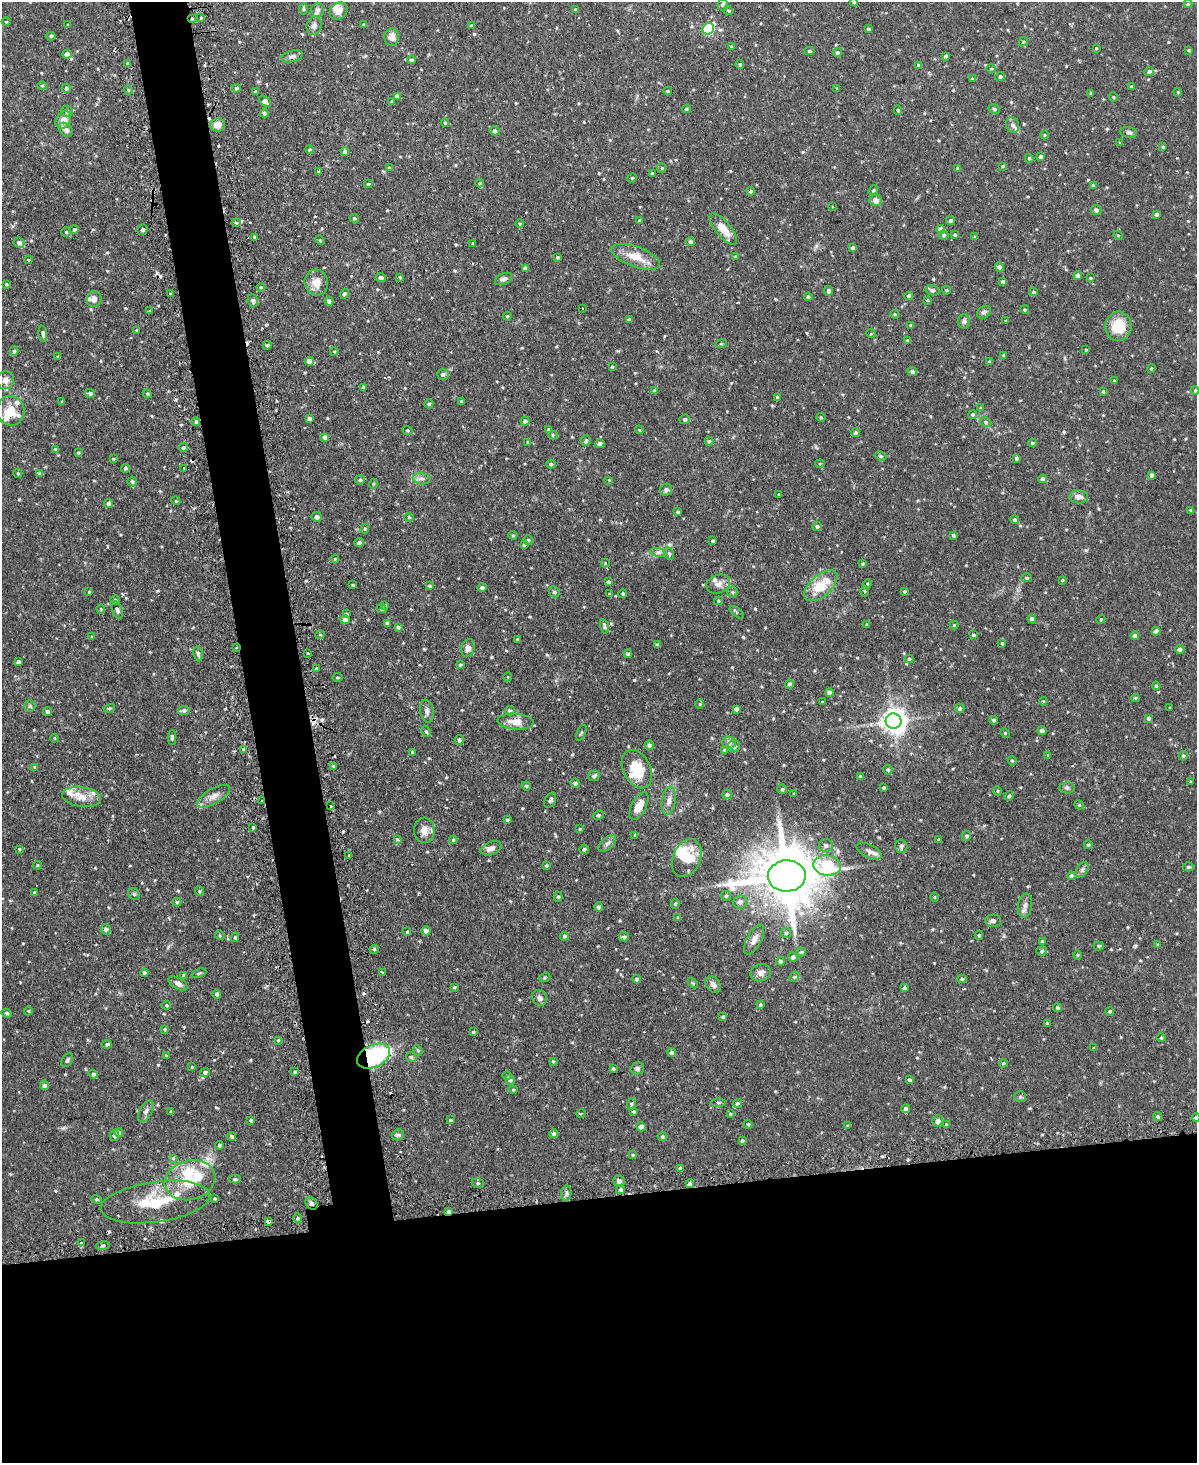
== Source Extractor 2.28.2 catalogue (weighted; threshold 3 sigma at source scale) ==
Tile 11 of 4 x 3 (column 3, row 3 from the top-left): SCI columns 2420-3614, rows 157-1617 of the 4838 x 4810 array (HDU 1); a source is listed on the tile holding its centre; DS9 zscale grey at full resolution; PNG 1199 x 1465 px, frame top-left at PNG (2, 2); each listed source drawn as its Kron ellipse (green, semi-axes under 4 px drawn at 4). Shown black and unused: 22% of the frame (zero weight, under 2 of 3 exposures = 4% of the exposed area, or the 3 px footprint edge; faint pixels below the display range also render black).
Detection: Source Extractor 2.28.2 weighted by HDU 2 'WHT'; one run over the whole footprint, this tile lists its part. Background 0.0943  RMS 0.0055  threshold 0.0249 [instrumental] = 3 sigma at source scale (4.5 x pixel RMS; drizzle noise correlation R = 1.50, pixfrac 1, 0.05/0.05 arcsec/px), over >= 5 px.
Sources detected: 583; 3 inside a brighter object's white glare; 14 cosmic-ray / hot-pixel residue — neither listed nor drawn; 16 inside a brighter listed object's ellipse — not listed separately; of the other 550, all 500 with FLUX_AUTO >= 0.484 (the completeness limit of this list) listed and drawn (50 fainter detections not listed), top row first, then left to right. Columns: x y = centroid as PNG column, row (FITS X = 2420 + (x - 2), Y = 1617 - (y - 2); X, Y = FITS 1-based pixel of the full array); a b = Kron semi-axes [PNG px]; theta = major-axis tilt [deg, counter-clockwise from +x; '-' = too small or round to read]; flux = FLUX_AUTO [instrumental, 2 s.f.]
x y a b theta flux
854 2 4 3 - 0.76
1188 4 4 4 - 0.51
722 5 6 5 - 1
304 9 6 4 89 0.67
576 9 3 3 - 1
318 10 7 6 - 1.7
339 11 9 8 - 4.1
728 11 5 4 - 0.71
192 18 5 3 - 0.65
201 18 3 3 - 0.58
6 22 4 4 - 0.56
68 25 3 3 - 0.63
363 25 3 3 - 0.51
314 26 9 7 76 2.1
471 26 4 3 - 1.1
708 29 6 5 - 48
868 29 4 3 - 0.7
51 36 4 3 - 0.9
392 37 8 7 - 3.9
1023 42 5 4 - 0.61
731 46 3 3 - 0.51
1096 48 4 3 - 0.52
1189 50 4 3 - 0.56
809 51 5 4 - 0.79
837 53 4 4 - 1.1
67 54 4 4 - 4.1
292 56 11 5 14 1.8
946 56 3 3 - 0.88
411 60 4 3 - 1
128 63 4 3 - 1.5
740 64 4 4 - 1.1
919 65 4 3 - 1
991 69 5 3 - 0.55
1149 71 5 4 - 1.4
1000 77 5 4 - 1.2
972 79 4 3 - 0.85
42 86 4 4 - 0.59
1131 86 4 3 - 0.53
66 88 4 4 - 0.98
236 88 4 4 - 1.2
837 88 4 4 - 0.52
128 90 5 3 - 0.55
668 91 4 3 - 0.66
256 92 4 3 - 1.2
1178 92 4 3 - 0.48
1091 93 3 3 - 0.7
397 96 4 4 - 2.3
1113 97 5 4 - 0.59
265 101 7 4 -37 3.2
392 101 4 3 - 0.5
686 109 4 3 - 0.59
994 109 6 4 -25 0.89
898 110 5 4 - 0.82
67 111 6 5 - 1.1
264 113 4 4 - 1.3
63 120 9 7 62 4.9
445 123 4 3 - 0.83
218 125 7 6 - 5.2
1013 125 8 6 -67 1.8
66 130 8 5 -43 2.5
495 131 5 4 - 1.3
1129 132 8 5 -10 1.7
1044 135 4 3 - 0.49
1120 143 4 4 - 0.54
1163 147 4 4 - 0.7
310 150 4 4 - 0.63
345 151 4 4 - 1.6
1041 156 4 4 - 1.4
1029 158 4 3 - 0.78
1003 166 3 3 - 0.6
389 168 4 4 - 1.1
662 168 5 4 - 0.64
958 168 4 4 - 1.1
318 172 4 3 - 0.56
652 173 3 3 - 0.7
632 178 5 4 - 0.71
480 183 4 3 - 0.61
368 184 4 3 - 0.71
1093 185 4 3 - 0.75
873 190 5 4 - 0.72
751 191 4 4 - 1.1
876 200 6 6 - 3.5
832 207 3 2 - 0.58
1096 210 5 4 - 1.5
1156 214 3 3 - 1.2
354 218 5 4 - 0.8
639 221 4 4 - 0.93
950 221 4 4 - 1.2
236 223 4 4 - 0.82
520 223 4 3 - 0.52
74 229 4 4 - 1.1
723 229 19 7 -50 7.9
142 230 5 5 - 1.1
941 230 4 4 - 3.3
66 232 5 5 - 0.87
944 235 5 4 - 1
955 235 4 3 - 0.96
1118 235 5 4 - 0.52
254 237 4 3 - 0.65
975 237 4 3 - 0.53
320 240 5 4 - 0.61
690 241 5 4 - 1.1
19 243 5 5 - 1.5
473 243 3 3 - 1.3
853 248 4 3 - 1
557 257 4 3 - 0.66
636 257 26 10 -20 9.4
735 257 4 4 - 0.7
28 260 4 3 - 0.7
999 267 5 4 - 1.9
525 268 4 4 - 1.5
1078 276 4 4 - 2
381 277 5 4 - 1.6
400 277 4 4 - 0.7
1090 278 4 3 - 0.66
503 279 9 5 24 1.5
1003 281 4 4 - 1
316 283 13 11 -74 6.6
6 284 3 3 - 0.59
261 287 4 4 - 0.61
933 290 7 5 -16 1.6
946 290 4 3 - 0.62
829 291 5 4 - 1.7
1033 292 4 4 - 0.76
170 294 4 3 - 0.67
344 294 5 4 - 1.3
909 296 4 4 - 1.7
808 297 4 4 - 0.87
94 299 8 7 - 2.9
927 300 4 4 - 0.51
253 301 6 5 - 1.5
329 301 4 4 - 1.7
582 309 3 2 - 0.81
1025 310 4 4 - 0.91
150 311 3 3 - 0.66
984 312 7 5 36 1.4
895 314 4 4 - 0.6
507 316 4 4 - 0.53
629 320 4 4 - 1
964 321 7 6 - 1.3
1006 321 4 3 - 0.62
911 325 3 3 - 0.86
1118 326 14 13 - 14
136 330 3 3 - 0.51
43 334 8 4 -82 1.7
871 334 5 3 - 0.55
907 340 4 3 - 0.79
721 344 6 3 17 0.66
267 345 4 3 - 0.89
1086 350 3 3 - 0.61
14 351 4 3 - 0.98
334 351 4 3 - 0.5
1004 355 3 3 - 0.93
58 357 3 3 - 0.66
309 361 4 4 - 4.2
990 362 4 3 - 1
612 367 4 3 - 0.58
1151 368 4 3 - 0.61
912 372 5 4 - 1.6
443 374 6 5 - 1.6
5 380 9 8 - 2.8
1114 381 3 3 - 0.56
363 387 4 3 - 0.57
1195 390 4 4 - 0.55
655 391 4 3 - 1.2
1103 392 4 3 - 0.7
90 393 5 4 - 1.5
147 394 4 4 - 0.62
777 397 3 3 - 1.1
462 401 3 3 - 0.94
62 402 4 3 - 0.5
429 404 4 4 - 0.87
981 408 4 3 - 0.76
11 411 15 14 - 8.8
973 414 4 4 - 0.86
821 417 4 4 - 0.54
309 419 4 3 - 1.3
685 419 5 4 - 1
525 421 4 4 - 1.6
196 422 4 4 - 1
985 422 6 4 -28 0.85
548 429 3 3 - 0.58
408 430 5 4 - 0.66
639 430 4 4 - 0.53
855 433 5 4 - 0.94
553 435 5 4 - 0.88
325 437 4 4 - 2.7
586 441 5 5 - 1.1
709 441 4 4 - 0.9
528 442 4 3 - 0.79
1032 443 4 3 - 0.8
600 444 5 4 - 2
183 448 4 4 - 0.92
56 449 4 3 - 0.72
78 453 3 3 - 0.65
881 456 6 4 -26 0.88
1016 458 3 3 - 1.1
113 459 4 3 - 0.61
551 464 5 4 - 0.89
820 464 4 4 - 0.6
125 468 4 4 - 1.2
184 468 3 2 - 0.69
18 473 4 4 - 0.62
40 474 4 3 - 1.2
1151 475 4 3 - 1.5
422 479 9 5 -7 1.8
1043 479 4 4 - 2
360 480 5 5 - 0.92
609 480 3 3 - 0.54
132 482 5 5 - 1
373 484 5 3 - 0.6
666 490 6 5 - 1.5
779 494 2 2 - 0.51
1079 497 9 6 -4 3
176 501 4 3 - 0.53
108 504 4 4 - 1.5
1190 510 3 3 - 0.5
678 512 4 3 - 1.2
317 517 5 4 - 1.9
409 517 4 4 - 0.65
1015 520 4 4 - 0.89
817 526 5 4 - 1.1
365 529 5 4 - 0.67
513 535 4 4 - 0.61
953 535 4 3 - 0.75
528 540 5 5 - 0.76
713 541 3 3 - 0.79
359 542 5 4 - 1.7
524 545 4 4 - 0.74
658 553 8 4 -8 1.5
669 553 6 4 -64 0.99
335 559 4 4 - 0.6
605 563 4 4 - 0.6
862 564 4 4 - 0.75
1027 578 5 4 - 0.76
1062 580 3 2 - 0.53
608 582 3 3 - 1.2
718 584 12 9 19 3.4
867 584 5 3 - 0.57
353 585 3 3 - 0.71
429 586 4 3 - 0.77
821 586 20 10 41 15
482 588 4 4 - 1.3
865 591 5 3 - 0.65
89 592 3 3 - 0.49
554 592 6 5 - 0.92
732 592 5 5 - 0.82
904 592 4 4 - 0.74
609 594 4 4 - 0.51
623 594 4 4 - 0.79
115 600 4 4 - 0.83
718 601 4 4 - 0.68
385 605 4 4 - 0.71
101 609 4 4 - 0.62
381 609 5 4 - 0.72
117 610 9 5 -70 1.9
737 612 8 4 -39 0.77
346 614 4 3 - 0.75
1032 619 4 4 - 1.8
1101 619 5 3 - 0.52
345 620 5 4 - 2
387 623 4 4 - 1.2
866 624 3 2 - 0.5
954 625 4 4 - 0.49
604 626 7 4 -74 1.3
398 627 4 4 - 1.1
1156 631 4 4 - 2.1
320 635 5 3 - 0.49
973 635 4 3 - 0.97
1135 636 4 4 - 2
92 637 4 4 - 0.62
518 639 3 3 - 0.54
1002 643 4 3 - 0.53
657 645 4 3 - 1
236 648 3 2 - 0.53
468 648 9 6 74 2.7
1180 649 4 4 - 1.5
308 653 3 3 - 1.2
198 654 7 4 -82 1.2
628 654 4 4 - 1.2
909 659 4 4 - 0.86
18 662 4 4 - 1.7
460 665 4 4 - 0.74
316 669 4 3 - 0.71
337 677 5 3 - 0.56
508 677 5 3 - 0.5
789 684 4 4 - 1.1
1156 686 4 3 - 0.54
829 693 4 4 - 1.9
1135 698 4 4 - 0.7
822 701 3 2 - 0.54
1043 701 4 4 - 0.54
700 704 4 4 - 0.57
30 706 6 5 - 0.91
109 708 6 3 19 0.7
960 708 5 4 - 1.1
1170 708 3 2 - 0.61
736 709 4 4 - 1.6
184 710 6 4 7 1.5
47 711 4 4 - 1.2
427 711 11 6 -79 2.1
510 711 5 4 - 1.6
1149 718 4 3 - 1.3
994 720 5 4 - 1.1
894 721 8 7 - 520
515 722 18 8 -4 5.8
426 731 6 4 -62 0.88
1042 731 4 4 - 1.7
581 733 8 3 65 0.72
1005 733 5 4 - 0.59
172 737 7 4 90 1.2
54 738 4 3 - 0.51
459 740 5 4 - 1.3
729 743 7 6 - 1.8
649 745 5 4 - 1.4
734 746 6 6 - 2.2
243 749 3 3 - 0.71
725 750 4 3 - 0.76
412 752 4 3 - 0.78
1047 755 4 4 - 0.96
1183 756 5 4 - 0.91
1012 761 5 4 - 0.69
333 766 3 3 - 0.49
35 767 4 4 - 0.59
637 769 20 13 -63 16
888 770 5 4 - 0.86
594 776 6 5 - 1.3
860 776 4 3 - 0.58
1190 782 3 3 - 0.85
575 783 5 4 - 1.4
526 786 5 4 - 0.74
884 787 3 3 - 0.74
1067 788 7 5 -1 1.2
782 789 5 4 - 0.94
998 791 5 3 - 0.5
727 794 5 4 - 1.3
794 794 3 3 - 0.57
214 796 18 7 30 3.9
1009 796 5 4 - 1
82 797 19 10 -8 6.5
261 800 3 2 - 0.7
550 800 8 5 61 1.2
669 801 14 7 81 3.4
1079 805 5 4 - 0.65
331 806 3 2 - 1.3
639 806 15 7 62 6.3
599 815 5 4 - 0.81
507 820 3 3 - 0.68
253 827 3 3 - 0.64
580 829 4 3 - 0.56
424 830 13 10 -88 4.3
635 835 3 3 - 0.51
966 836 5 4 - 1.1
397 839 4 4 - 0.58
453 840 4 3 - 0.75
939 840 3 3 - 0.86
607 843 11 5 41 1.8
826 845 7 6 - 1.7
1088 845 4 4 - 0.94
901 846 7 6 - 1.1
491 848 11 6 22 2.8
19 849 3 3 - 0.56
584 849 5 4 - 1
869 851 13 6 -26 2.6
349 856 3 2 - 0.72
687 858 20 13 67 14
38 865 4 4 - 0.59
827 865 14 10 -7 38
546 866 3 3 - 0.79
1188 867 5 4 - 0.87
1082 870 8 5 54 1.4
787 876 19 15 3 3500
1071 876 4 4 - 1.3
199 891 5 4 - 0.7
34 893 3 3 - 1.1
134 894 6 5 - 0.93
726 896 5 5 - 0.7
558 897 5 4 - 0.87
934 897 5 3 - 0.5
177 902 4 4 - 0.75
740 902 7 6 - 2.1
675 904 5 4 - 0.75
1025 906 12 7 81 2.5
598 907 4 4 - 1
678 917 4 4 - 0.79
993 921 7 6 - 1.5
106 929 5 5 - 1.3
426 931 4 4 - 1.7
407 932 4 3 - 0.66
786 933 5 5 - 0.97
220 935 5 4 - 0.67
979 935 4 4 - 0.8
564 936 4 4 - 1
235 937 5 4 - 0.8
624 937 5 5 - 1.3
754 940 16 7 61 3.9
1042 942 4 3 - 1.1
1158 945 4 3 - 0.69
1099 946 5 4 - 0.8
374 949 4 4 - 0.74
1042 951 5 4 - 0.93
801 952 5 4 - 0.88
1077 955 5 3 - 0.52
793 957 5 4 - 1.7
780 961 4 3 - 0.92
382 972 3 3 - 0.97
144 973 4 3 - 0.95
199 973 8 4 19 0.89
761 973 10 8 20 2.9
184 975 4 3 - 0.58
545 977 5 3 - 0.62
794 977 6 4 44 0.75
637 979 4 4 - 1.3
962 979 5 4 - 0.77
178 983 10 5 -30 2.4
693 983 6 3 -45 0.6
713 985 9 6 -52 2.6
454 987 4 3 - 0.7
905 988 4 3 - 1.3
217 994 4 4 - 1.2
539 998 8 7 - 2.3
166 1005 4 3 - 0.68
760 1005 3 3 - 0.78
1058 1008 4 4 - 0.8
28 1011 4 4 - 0.58
1110 1011 4 4 - 0.89
7 1013 5 4 - 0.81
723 1017 4 4 - 0.88
1047 1023 4 3 - 0.76
164 1029 4 3 - 0.59
473 1032 3 3 - 0.55
1161 1038 4 4 - 0.63
278 1040 4 3 - 0.56
107 1044 5 4 - 1.1
1094 1048 4 3 - 0.62
418 1050 5 4 - 0.77
672 1053 4 4 - 2
166 1056 4 3 - 0.53
374 1056 17 11 24 54
411 1057 5 5 - 1.3
67 1060 7 5 58 1.3
553 1061 4 4 - 0.68
1003 1063 5 4 - 0.61
192 1067 4 3 - 0.49
637 1068 7 6 - 1.5
613 1069 3 3 - 0.84
205 1072 5 4 - 1.3
295 1072 4 3 - 0.78
93 1074 4 4 - 1.1
507 1076 5 3 - 0.5
510 1080 5 4 - 1.2
910 1080 4 4 - 0.97
44 1085 4 4 - 1.6
513 1090 4 4 - 0.55
1020 1097 6 5 - 0.9
718 1102 7 3 0 0.76
737 1103 5 4 - 0.92
631 1104 6 4 73 0.74
906 1109 4 4 - 1.4
146 1111 12 6 60 2.1
171 1112 4 3 - 1.3
633 1112 4 4 - 0.82
581 1113 5 3 - 0.6
730 1114 4 4 - 0.63
1158 1117 5 4 - 0.97
1196 1118 4 4 - 1.4
251 1120 3 2 - 0.58
450 1120 4 3 - 0.75
938 1121 6 5 - 2
748 1124 4 3 - 0.7
946 1125 4 3 - 1.2
848 1126 4 3 - 0.58
641 1127 5 4 - 2.2
119 1132 4 4 - 1.8
554 1134 4 4 - 1.5
114 1135 5 4 - 1.6
398 1135 6 5 - 1.1
231 1136 4 4 - 0.92
662 1136 5 4 - 0.85
742 1140 4 3 - 0.78
219 1145 4 4 - 0.89
633 1155 3 3 - 0.57
173 1158 4 3 - 1.2
680 1168 4 3 - 1.1
235 1179 6 4 1 1.1
190 1180 26 19 15 19
619 1181 6 5 - 1.9
478 1183 6 5 - 0.93
690 1184 4 4 - 1.7
620 1189 4 4 - 1.2
566 1193 8 5 83 1.6
214 1198 4 4 - 0.58
97 1199 5 4 - 0.71
155 1202 55 20 8 27
312 1203 7 5 -46 1.7
448 1212 4 4 - 1.1
298 1218 5 3 - 0.67
268 1221 4 3 - 6.3
81 1242 3 3 - 0.93
103 1246 7 3 9 1
Overlapping masked pixels (flux is a lower limit): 8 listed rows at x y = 192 18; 236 648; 787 876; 374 1056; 690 1184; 312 1203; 448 1212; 268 1221
Isophote crosses this tile's border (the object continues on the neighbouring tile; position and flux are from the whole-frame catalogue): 3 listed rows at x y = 854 2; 1190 510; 1196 1118